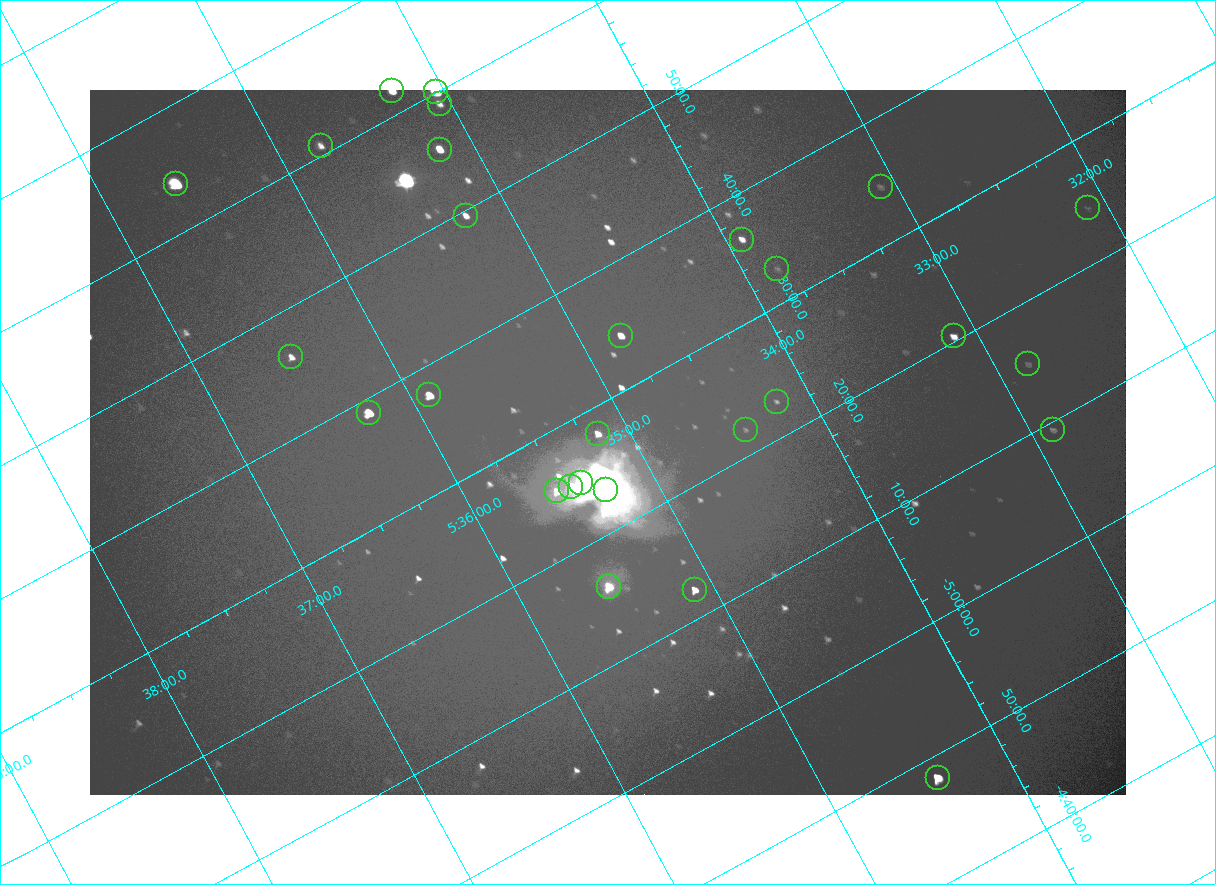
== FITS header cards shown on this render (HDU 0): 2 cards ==
NAXIS1  =                 2072
NAXIS2  =                 1410

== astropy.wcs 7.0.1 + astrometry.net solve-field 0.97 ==
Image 2072 x 1410 px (HDU 0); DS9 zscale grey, zoomed out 1/2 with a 90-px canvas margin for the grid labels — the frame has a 2x2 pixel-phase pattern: the four 2x2 pixel phases sit at different levels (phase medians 96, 103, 103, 171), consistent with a one-shot-colour (mosaic) sensor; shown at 1/2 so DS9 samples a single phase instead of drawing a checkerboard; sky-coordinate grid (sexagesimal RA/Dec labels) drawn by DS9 from the SOLVED WCS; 28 Tycho-2 reference stars matched to detected sources circled (green)
Header WCS: none
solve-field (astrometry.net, Tycho-2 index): SOLVED blind (the file carries no WCS)
Solved WCS: RA---TAN-SIP/DEC--TAN-SIP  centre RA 05:35:08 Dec -05:27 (83.78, -5.45 deg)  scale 2.55 arcsec/px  FOV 88.2' x 59.8'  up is -152 deg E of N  parity flipped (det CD > 0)
(file carries no celestial WCS; the grid is the blind solution)
Tycho-2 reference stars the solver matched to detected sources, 28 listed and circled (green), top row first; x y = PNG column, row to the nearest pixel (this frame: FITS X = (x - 90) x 2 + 1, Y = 1410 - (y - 90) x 2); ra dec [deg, ICRS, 3 dp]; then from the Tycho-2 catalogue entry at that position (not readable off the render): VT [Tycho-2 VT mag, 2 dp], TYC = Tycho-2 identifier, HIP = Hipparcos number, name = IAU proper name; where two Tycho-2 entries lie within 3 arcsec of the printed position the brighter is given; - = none
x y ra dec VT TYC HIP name
392 91 83.816 -6.033 7.12 4778-1358-1 - -
436 92 83.761 -6.002 4.70 4778-1403-1 26199 -
440 104 83.765 -5.984 8.95 4778-1377-1 - -
320 146 83.942 -6.013 8.95 4778-1351-1 - -
440 150 83.796 -5.927 7.42 4778-1370-1 - -
176 184 84.149 -6.065 5.71 4778-1379-1 26345 -
880 187 83.271 -5.577 10.70 4774-816-1 - -
1088 208 83.027 -5.407 10.64 4774-422-1 - -
466 216 83.808 -5.827 8.43 4778-1364-1 - -
742 240 83.480 -5.607 8.83 4774-850-1 - -
777 269 83.455 -5.546 10.93 4774-913-1 - -
621 336 83.696 -5.571 8.07 4774-809-1 - -
954 336 83.281 -5.341 8.59 4774-473-1 26021 -
291 357 84.122 -5.770 8.64 4778-1069-1 - -
1028 364 83.207 -5.255 10.70 4774-524-1 - -
429 395 83.975 -5.628 7.32 4778-1369-1 - -
776 402 83.546 -5.382 10.28 4774-846-1 - -
368 412 84.063 -5.648 6.51 4778-1378-1 26314 -
746 430 83.604 -5.368 10.89 4774-818-2 - -
1053 430 83.221 -5.156 10.21 4774-573-1 - -
598 434 83.791 -5.465 8.45 4774-849-1 - -
580 482 83.845 -5.416 5.03 4774-933-1 26235 -
571 487 83.860 -5.417 6.19 4774-934-1 - -
606 490 83.819 -5.390 5.06 4774-931-1 26221 -
557 491 83.881 -5.421 8.46 4774-935-1 - -
608 586 83.881 -5.267 6.87 4774-906-1 26258 -
694 590 83.776 -5.204 7.81 4774-915-1 - -
938 778 83.600 -4.804 6.81 4774-926-1 26137 -